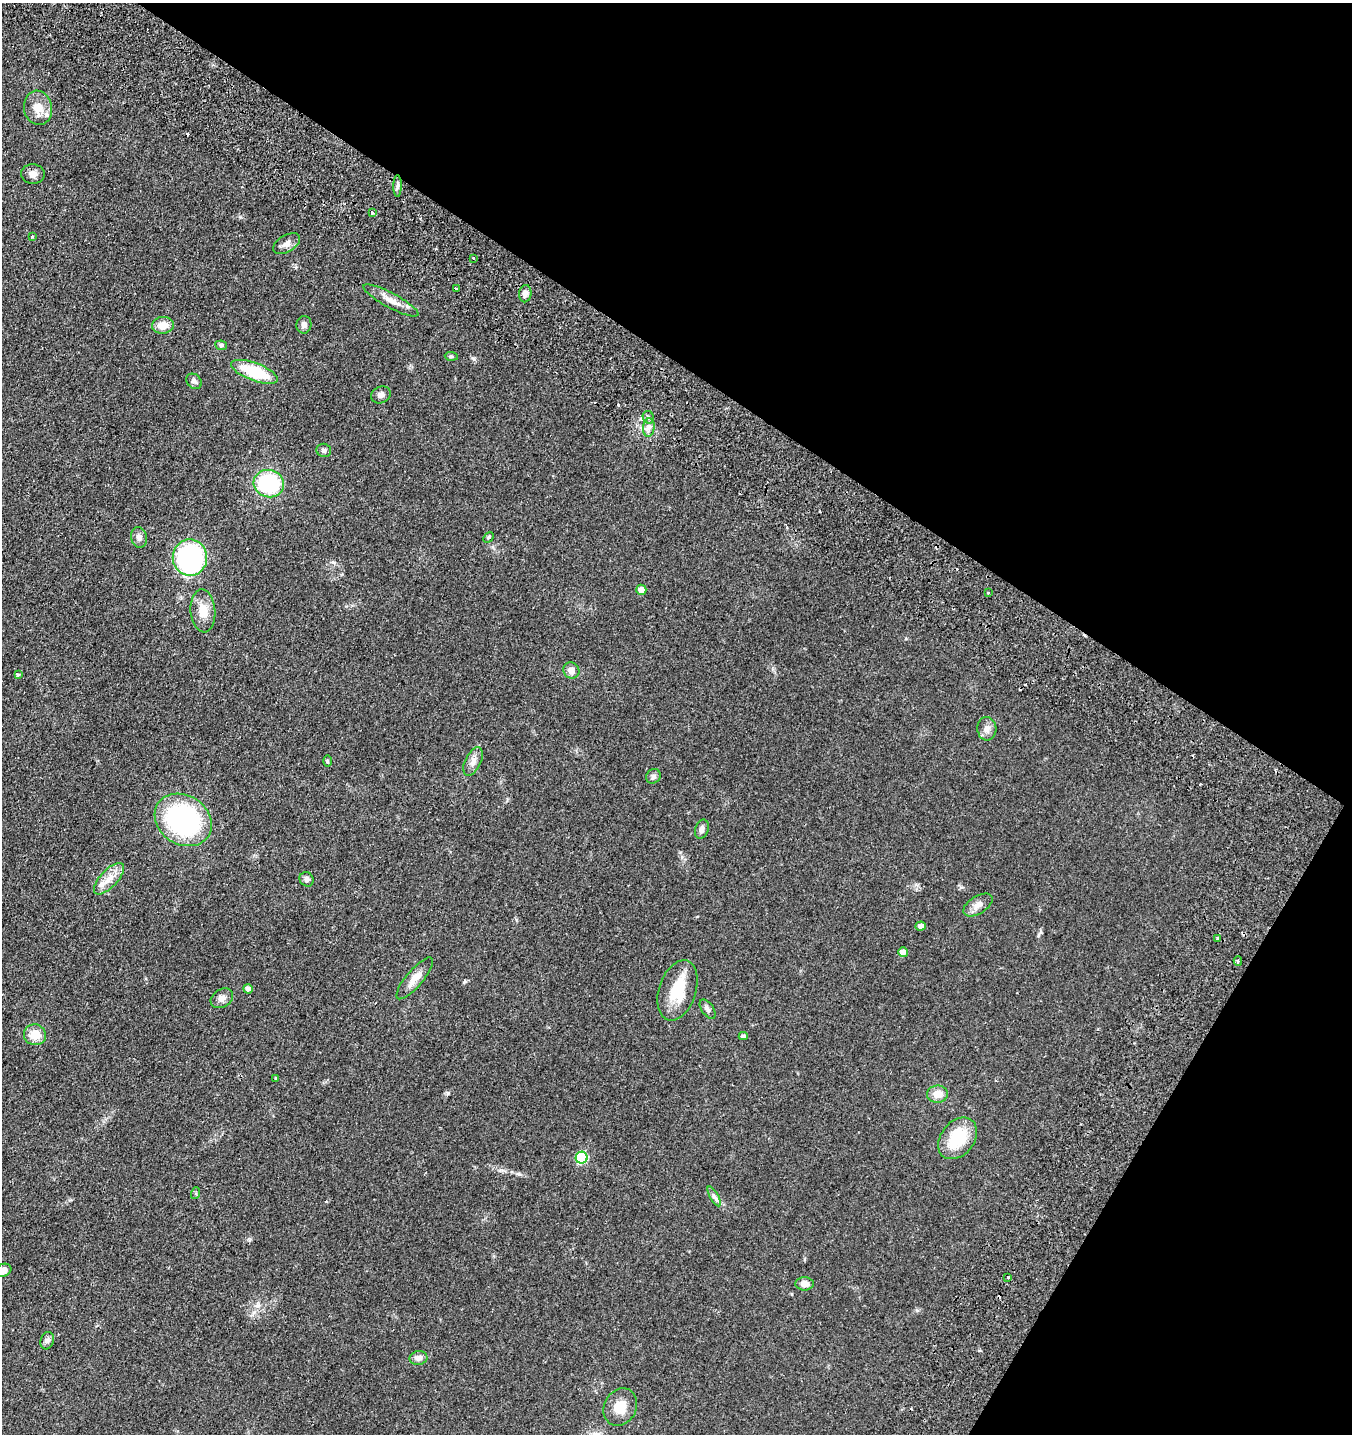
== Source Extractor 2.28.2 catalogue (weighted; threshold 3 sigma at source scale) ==
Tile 8 of 4 x 4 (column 4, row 2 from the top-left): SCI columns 4452-5801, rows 3026-4457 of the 6106 x 6096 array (HDU 1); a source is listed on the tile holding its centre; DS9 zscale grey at full resolution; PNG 1354 x 1436 px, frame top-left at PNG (2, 3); each listed source drawn as its Kron ellipse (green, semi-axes under 4 px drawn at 4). Shown black and unused: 32% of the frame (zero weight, under 2 of 3 exposures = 8% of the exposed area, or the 3 px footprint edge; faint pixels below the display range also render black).
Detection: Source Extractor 2.28.2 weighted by HDU 2 'WHT'; one run over the whole footprint, this tile lists its part. Background 0.0784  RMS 0.0077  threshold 0.0348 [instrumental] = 3 sigma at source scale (4.5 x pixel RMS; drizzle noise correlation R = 1.50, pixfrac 1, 0.05/0.05 arcsec/px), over >= 5 px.
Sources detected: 73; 11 cosmic-ray / hot-pixel residue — neither listed nor drawn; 1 inside a brighter listed object's ellipse — not listed separately; the other 61 listed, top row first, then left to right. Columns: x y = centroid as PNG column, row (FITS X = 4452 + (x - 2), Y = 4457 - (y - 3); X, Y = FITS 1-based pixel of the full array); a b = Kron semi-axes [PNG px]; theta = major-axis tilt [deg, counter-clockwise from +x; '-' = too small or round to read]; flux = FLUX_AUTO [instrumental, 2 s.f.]
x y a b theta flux
38 108 17 14 -81 11
33 174 12 9 -3 4.3
397 186 11 4 89 2.1
372 213 3 3 - 2.9
32 236 3 3 - 2.5
287 244 15 8 29 4.3
473 258 3 2 - 0.78
456 289 4 3 - 5.4
525 294 8 6 81 3.4
391 300 31 7 -28 7.8
163 325 11 8 5 8.2
304 325 9 7 78 3
221 345 6 5 - 1.3
451 356 6 4 -4 1.1
255 372 25 9 -20 34
194 381 8 6 -42 2.2
381 395 10 8 25 3.1
648 417 6 5 - 2.2
649 427 9 6 83 3.2
324 450 7 6 - 1.9
269 484 15 13 -14 62
139 537 10 8 -76 3.4
488 537 6 4 46 0.89
190 558 18 17 - 140
641 590 5 5 - 6
988 593 3 3 - 0.78
203 611 21 12 -84 11
571 670 8 7 - 4.8
18 674 3 3 - 1.8
987 729 12 9 -86 4.4
327 761 6 3 -89 0.8
473 761 15 7 64 4.6
653 776 8 6 44 2.1
183 820 30 24 -33 110
702 829 10 6 72 3.1
109 879 20 8 47 8.6
307 879 7 6 - 2
978 905 16 8 32 5.2
921 926 5 4 - 3.7
1218 938 3 3 - 1.8
903 952 5 5 - 5.3
1238 961 5 3 - 2
415 978 26 8 50 8.2
248 989 5 4 - 3.2
677 990 31 18 72 27
222 998 12 9 32 4.2
708 1009 11 6 -56 2.4
35 1035 11 10 - 10
743 1036 4 4 - 1.4
276 1078 4 4 - 0.61
937 1094 10 8 5 8.4
958 1138 23 16 51 27
582 1158 6 6 - 57
196 1193 6 4 72 0.85
714 1196 11 3 -61 2
3 1270 8 6 23 5.8
1008 1277 3 2 - 0.85
805 1284 9 6 -1 5.1
47 1341 9 6 74 2.3
418 1358 9 7 13 4.3
620 1407 19 16 63 12
Isophote crosses this tile's border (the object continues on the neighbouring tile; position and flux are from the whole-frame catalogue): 1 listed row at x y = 3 1270
Unlisted compact peaks at least as high as the median listed source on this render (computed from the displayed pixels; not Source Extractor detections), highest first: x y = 448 1093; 257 1306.